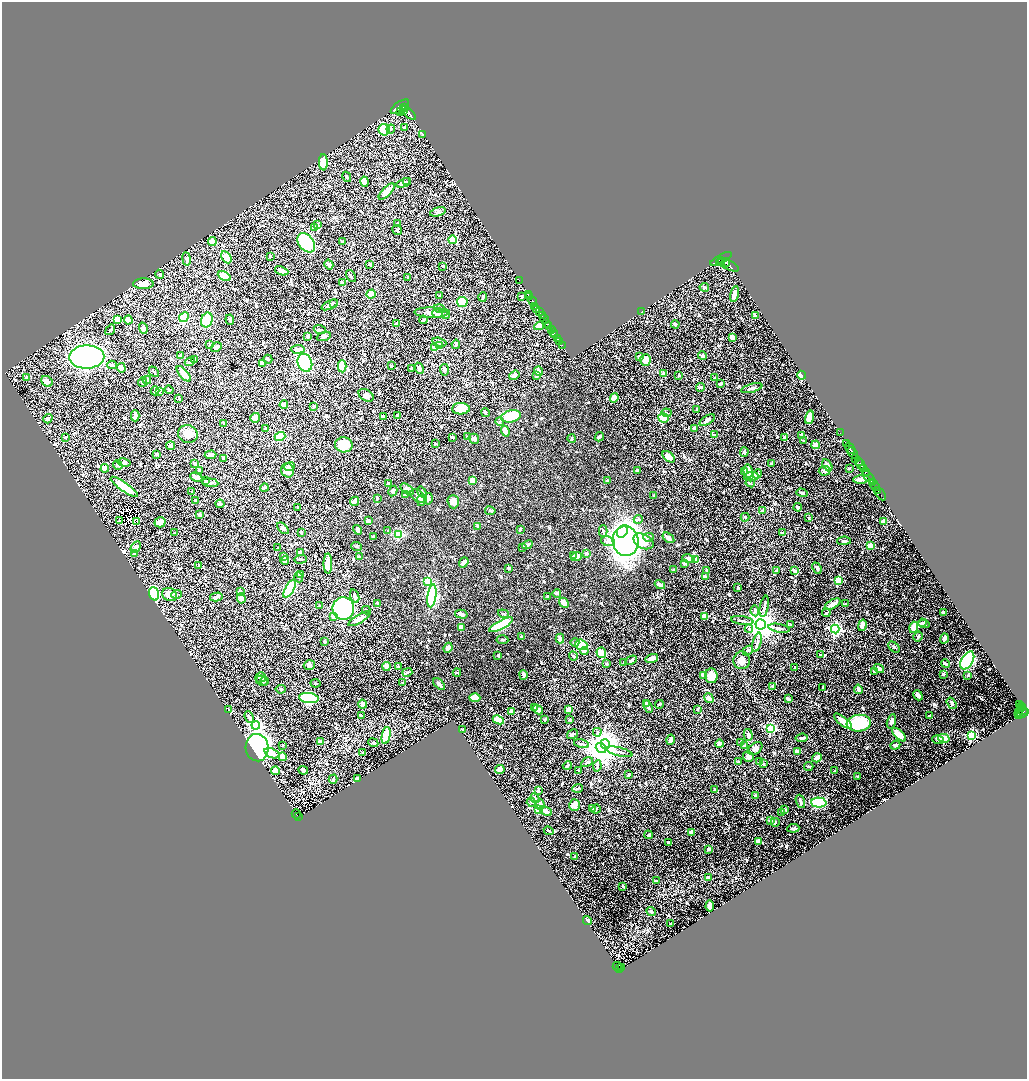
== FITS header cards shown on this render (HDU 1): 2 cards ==
NAXIS1  =                 2050
NAXIS2  =                 2154

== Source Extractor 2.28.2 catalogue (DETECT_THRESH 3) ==
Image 2050 x 2154 px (HDU 1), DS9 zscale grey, zoomed out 1/2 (1 PNG px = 2 x 2 image px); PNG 1029 x 1081 px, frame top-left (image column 2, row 2154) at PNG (2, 2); each listed source drawn as its Kron ellipse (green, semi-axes under 4 px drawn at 4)
Background 1.07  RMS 0.018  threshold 0.0534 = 3 sigma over >= 5 px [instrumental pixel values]
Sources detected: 910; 40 cannot appear on this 1/2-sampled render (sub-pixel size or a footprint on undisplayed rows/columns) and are neither listed nor drawn; of the other 870, the 500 brightest by FLUX_AUTO listed and drawn (370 fainter detections omitted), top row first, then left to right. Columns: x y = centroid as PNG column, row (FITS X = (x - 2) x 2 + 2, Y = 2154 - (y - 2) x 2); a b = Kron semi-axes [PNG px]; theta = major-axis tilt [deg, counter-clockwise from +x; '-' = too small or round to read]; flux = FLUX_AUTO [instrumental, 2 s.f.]
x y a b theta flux
400 107 10 4 35 6600
404 107 3 2 - 1300
404 110 4 2 - 930
401 112 2 1 - 440
408 113 10 4 -39 4300
405 128 4 3 - 5.3
391 129 4 4 - 6.2
384 130 6 5 - 110
423 135 3 3 - 6.1
323 162 8 4 -88 99
347 177 5 3 - 4.2
365 182 5 4 - 40
407 182 4 3 - 4.1
404 183 7 3 19 14
387 192 10 4 46 36
438 212 8 4 17 8.2
317 224 3 3 - 3.5
397 224 3 3 - 3.7
314 228 4 3 - 18
397 230 5 3 - 4.1
452 240 4 3 - 120
212 241 4 4 - 24
342 242 3 2 - 4.9
306 243 11 7 -51 220
270 256 2 2 - 4.5
226 257 6 4 -60 68
187 259 7 3 -81 13
721 259 12 4 28 3700
721 262 5 3 - 1100
726 262 4 3 - 1700
329 264 5 3 - 12
370 264 4 2 - 8
728 265 11 4 -25 4600
443 266 4 2 - 3.9
282 271 7 4 -21 17
160 274 4 3 - 5.4
224 276 7 3 -28 78
351 276 7 2 -58 3.6
407 277 3 2 - 3.7
519 280 2 1 - 43
342 283 4 3 - 8
143 284 10 5 0 40
704 287 5 3 - 4.6
371 294 5 4 - 25
528 294 4 1 - 380
734 294 8 3 78 13
440 296 3 2 - 3.4
522 296 3 2 - 3.5
529 296 4 2 - 1100
483 297 5 3 - 8.2
532 301 5 2 - 1500
462 302 5 5 - 110
333 303 3 3 - 3.7
330 305 9 4 23 13
535 306 3 2 - 110
440 309 6 4 -17 8.8
537 309 3 2 - 400
539 311 3 1 - 600
641 312 2 2 - 4.8
431 313 16 5 -2 23
438 313 5 4 - 10
446 314 5 3 - 7.5
542 315 3 2 - 570
755 315 4 2 - 6
184 317 5 4 - 130
117 319 3 3 - 33
545 319 5 2 - 510
128 320 4 4 - 30
207 320 7 5 69 80
230 320 5 3 - 7.8
423 320 4 3 - 4.8
397 324 3 3 - 14
547 324 3 3 - 1600
675 324 4 2 - 10
539 326 5 4 - 46
549 326 3 1 - 540
143 328 6 4 -71 11
110 330 6 2 53 3.8
320 330 6 3 -22 5.5
551 330 2 2 - 860
553 333 3 2 - 810
555 335 2 1 - 490
308 336 3 3 - 8.6
324 336 7 4 19 10
732 337 4 3 - 19
557 338 4 2 - 240
439 342 7 4 -17 11
560 342 2 1 - 120
456 344 4 3 - 4
210 345 3 3 - 3.5
440 345 4 3 - 8.5
562 345 2 1 - 43
216 347 6 3 31 11
435 347 3 2 - 69
298 349 7 3 4 19
181 355 4 3 - 9.2
703 356 4 3 - 8.9
87 357 17 11 1 2800
639 357 4 3 - 4.6
268 359 4 3 - 3.6
195 360 3 2 - 3.6
645 360 6 5 - 41
190 362 5 2 - 6.7
305 363 9 7 -69 210
262 364 4 3 - 23
112 365 5 4 - 5.8
342 366 6 3 -87 100
391 366 2 2 - 4.5
121 368 5 4 - 30
411 368 2 2 - 7.4
419 368 6 4 -62 12
445 370 6 3 -83 7.4
539 371 4 3 - 16
154 372 6 2 -47 4.1
184 374 9 3 -50 63
664 374 4 3 - 16
514 375 5 4 - 14
679 375 2 2 - 4
802 375 4 3 - 85
537 376 4 3 - 5.3
27 377 3 3 - 14
715 378 3 3 - 5.4
147 380 4 3 - 4
47 381 6 5 - 21
142 382 5 4 - 6.7
720 384 4 2 - 8.3
700 387 4 3 - 5.3
752 388 11 3 15 10
169 390 4 3 - 3.9
155 391 4 3 - 7.9
160 391 3 3 - 4.7
366 395 8 5 -31 15
614 398 5 4 - 33
179 399 3 2 - 6.1
284 405 4 3 - 27
314 406 3 3 - 7.3
461 409 9 5 1 85
697 409 3 2 - 7.4
485 413 4 2 - 7.3
666 413 5 3 - 5.7
135 416 6 3 -89 16
383 416 3 3 - 5.9
398 416 3 2 - 7.2
511 416 10 6 13 61
809 417 7 3 75 44
255 418 5 4 - 17
663 418 5 4 - 41
48 419 5 4 - 6.8
707 420 8 3 31 11
500 421 4 3 - 3.8
224 423 3 3 - 5.9
265 428 4 3 - 4.3
694 428 3 3 - 10
505 431 5 3 - 36
840 433 2 1 - 33
188 434 10 8 -18 39
714 435 4 3 - 6.6
280 436 5 3 - 110
802 436 2 2 - 24
65 437 3 2 - 3.5
452 437 3 3 - 4.9
467 437 4 3 - 3.4
599 437 5 2 - 7.8
785 437 2 2 - 6.4
474 439 5 5 - 12
572 439 4 3 - 4.7
804 441 4 3 - 3.8
846 443 3 2 - 110
435 444 3 3 - 3.5
344 445 9 7 -6 89
816 445 4 4 - 22
170 446 4 3 - 11
850 448 6 2 -56 1100
744 452 5 3 - 7.1
853 453 6 2 -48 1400
157 454 4 3 - 7.1
211 455 6 3 3 14
669 457 7 4 -40 36
224 459 3 2 - 9.6
856 459 3 2 - 130
124 462 7 4 -11 5.8
858 462 2 2 - 450
195 463 2 2 - 8.9
771 464 3 2 - 4.3
860 464 5 2 - 510
118 465 5 4 - 5.2
827 465 7 4 -60 10
290 466 5 4 - 11
105 468 4 4 - 25
863 468 4 2 - 440
849 469 2 2 - 4.2
200 470 4 3 - 6.2
288 470 7 6 - 32
638 471 3 2 - 13
748 471 6 4 -80 39
824 471 5 4 - 7.8
865 471 3 2 - 280
744 472 4 3 - 9.3
757 474 5 3 - 7.3
867 474 2 1 - 220
196 477 6 4 -24 20
751 477 7 4 6 31
869 477 8 2 -48 1900
861 479 8 3 7 25
473 480 3 3 - 44
206 481 4 3 - 4.9
607 481 3 2 - 6.2
872 482 3 2 - 630
210 483 8 3 -7 6.9
389 483 3 2 - 5.5
750 483 5 3 - 3.8
874 485 6 2 -53 800
124 487 16 4 -36 78
264 488 4 3 - 7.8
407 489 8 4 -39 19
393 491 5 3 - 6
878 491 3 1 - 260
192 492 3 3 - 5
422 492 6 3 -56 4.9
802 493 6 3 -17 8.1
880 494 7 1 -57 190
405 495 2 2 - 7.9
654 495 3 2 - 4.2
419 496 9 5 -35 14
377 498 3 2 - 4.5
428 499 6 3 80 10
196 501 3 2 - 5.1
354 501 5 3 - 35
421 501 5 3 - 6
453 502 7 6 - 25
220 504 4 2 - 11
798 507 4 3 - 7.4
298 508 2 2 - 4.6
490 511 5 3 - 4.8
763 511 4 3 - 7.9
200 515 4 3 - 3.4
745 517 4 3 - 3.7
809 518 3 2 - 5.4
638 519 4 4 - 6.8
120 521 2 2 - 3.8
137 521 2 1 - 11
368 521 2 2 - 36
884 521 4 3 - 22
160 522 5 5 - 33
478 526 4 3 - 3.4
283 528 7 4 -45 9.3
520 529 4 2 - 3.7
358 530 5 4 - 15
388 531 3 3 - 3.8
603 531 6 3 -89 3.7
301 532 3 3 - 6.4
622 532 6 5 - 87
174 533 2 2 - 4.3
782 533 3 2 - 3.6
399 534 4 3 - 79
373 536 3 2 - 6
648 537 5 3 - 7.7
668 538 6 3 -37 14
608 541 7 5 -12 12
626 541 15 13 -85 1500
643 541 10 7 -27 52
844 541 6 3 2 8.1
528 545 5 3 - 7.5
357 546 5 3 - 3.6
871 546 4 3 - 59
136 547 6 4 59 13
523 547 3 3 - 4.8
278 548 2 2 - 3.9
300 552 3 2 - 5.4
586 553 4 3 - 7.6
135 554 4 3 - 7.2
573 555 4 3 - 4.4
359 556 2 2 - 14
576 556 5 4 - 18
284 557 4 3 - 13
300 559 6 3 2 5.4
688 559 6 4 -13 16
285 560 4 4 - 16
696 560 4 3 - 23
464 562 5 4 - 10
328 563 10 4 -90 42
685 563 2 2 - 19
199 565 3 2 - 5.3
509 568 3 3 - 8.4
817 568 6 3 -67 6.7
674 570 4 3 - 5.4
707 570 3 2 - 8.6
777 570 3 2 - 6.7
795 571 3 2 - 20
300 574 3 3 - 10
299 577 5 3 - 3.8
705 577 3 3 - 6.8
838 580 4 3 - 160
428 581 3 3 - 140
660 585 5 3 - 16
738 587 3 2 - 7.2
290 589 10 4 60 270
240 591 3 3 - 4.3
557 593 4 3 - 7
154 594 7 5 -72 150
177 594 5 4 - 5.3
169 595 8 6 -27 35
355 596 7 3 -72 12
432 596 11 4 81 380
548 596 3 3 - 5.3
216 597 6 3 14 11
241 598 5 3 - 22
377 603 3 3 - 4.9
564 603 5 3 - 30
833 604 9 3 30 25
845 604 3 3 - 3.4
319 606 3 2 - 4.4
764 606 11 3 78 7.7
343 608 11 11 - 730
366 610 4 3 - 4
755 611 5 4 - 6.4
943 612 4 2 - 6.4
826 613 4 2 - 5
461 614 6 3 -14 11
503 614 5 3 - 5.4
334 616 2 2 - 13
704 616 4 3 - 24
360 619 12 4 31 25
742 621 11 3 -9 7.6
922 623 4 3 - 4
761 624 5 5 - 6000
924 624 6 3 -8 5.3
501 625 13 4 28 210
791 625 3 2 - 3.8
862 625 6 3 74 11
461 627 3 3 - 25
914 627 6 3 75 45
779 628 11 3 -10 8.1
749 629 4 4 - 6.3
835 629 4 4 - 750
522 637 4 3 - 3.8
918 637 5 3 - 5.9
944 638 5 3 - 19
560 639 5 4 - 11
502 640 6 3 -4 4.3
324 642 3 3 - 5.2
757 642 10 4 76 9.2
575 643 4 3 - 7.8
581 645 6 5 - 160
894 647 7 3 -43 6.4
448 648 5 4 - 15
584 651 4 4 - 4.7
748 651 5 4 - 5.9
601 653 5 5 - 35
498 655 2 2 - 3.9
821 655 2 2 - 14
573 656 4 3 - 5.9
652 659 6 4 15 15
631 660 6 3 29 7.5
742 660 9 8 - 29
967 660 10 5 60 440
624 663 4 2 - 8.2
607 664 4 2 - 3.7
945 664 4 2 - 8.9
309 665 5 5 - 11
386 666 4 3 - 28
398 666 4 3 - 3.6
795 667 2 2 - 3.4
879 669 5 3 - 18
874 671 3 3 - 7.6
407 672 5 3 - 4.4
457 673 4 2 - 3.8
943 674 3 3 - 6
523 675 5 3 - 8.2
968 675 4 3 - 4
703 676 3 3 - 23
711 676 7 6 - 50
261 677 5 5 - 5.9
262 681 6 5 - 9.8
265 681 4 3 - 4
315 683 5 3 - 3.4
402 683 3 2 - 3.6
439 684 7 3 -46 16
772 686 4 3 - 4.3
823 687 3 2 - 4.6
281 689 5 3 - 4.5
858 689 5 4 - 8.2
918 695 5 3 - 15
309 698 10 5 -7 350
475 698 5 3 - 44
709 698 5 4 - 13
788 699 4 2 - 8.4
646 703 3 3 - 6
952 703 6 4 -55 5.9
362 704 4 4 - 16
659 704 4 2 - 4.6
1019 704 3 2 - 240
534 707 4 3 - 4.3
648 707 6 3 -70 15
1022 707 2 1 - 97
1021 708 3 1 - 230
569 709 4 3 - 23
698 709 2 2 - 5.3
229 710 4 2 - 3.5
538 710 5 4 - 12
511 711 3 2 - 14
1023 711 5 2 - 750
1018 713 3 2 - 67
1022 713 6 2 34 450
1019 715 4 3 - 200
361 716 2 2 - 6.4
929 716 4 2 - 5.1
249 717 6 4 -68 9.4
545 719 3 2 - 4
498 720 6 3 -24 53
570 720 3 2 - 6.2
843 721 11 3 -38 49
891 721 7 4 75 13
859 723 12 8 6 160
256 725 4 4 - 770
771 728 3 3 - 290
462 730 3 2 - 5.7
597 732 4 3 - 4.8
572 734 6 3 31 7.3
386 735 9 3 79 75
748 735 6 3 -75 15
899 735 9 3 -45 54
971 736 3 3 - 370
802 738 6 2 6 9.2
944 738 6 4 -15 36
670 740 5 3 - 16
938 740 6 3 -18 5
320 741 3 2 - 11
740 742 2 2 - 4
373 743 5 3 - 5.7
581 744 7 3 -13 6.4
605 744 5 4 - 2600
719 744 4 3 - 14
283 745 4 3 - 3.5
744 745 3 3 - 4.2
895 745 5 4 - 8.7
257 748 14 11 -86 1000
601 748 5 4 - 4900
755 748 8 5 37 21
797 751 3 2 - 26
619 752 13 3 -14 9.5
272 753 8 4 -21 31
363 753 3 3 - 9.7
283 757 4 3 - 20
748 757 5 5 - 17
817 758 5 3 - 21
587 762 6 3 30 8.1
738 762 3 2 - 6.5
760 762 4 3 - 8.1
763 764 3 3 - 5.7
567 766 5 3 - 5.1
597 766 6 4 82 6.2
809 766 5 2 - 3.7
500 769 5 4 - 17
303 770 5 3 - 11
579 770 3 2 - 4
275 771 4 4 - 25
834 771 3 2 - 3.8
628 775 3 3 - 5.6
858 777 2 2 - 6.9
333 779 4 3 - 5.5
357 779 4 3 - 14
578 788 5 2 - 5.2
714 790 3 3 - 3.7
539 791 3 3 - 6.1
755 795 3 2 - 6.1
535 798 5 4 - 5.3
800 801 7 3 -70 11
531 802 5 3 - 4.6
819 803 7 5 -2 140
540 804 5 4 - 16
574 805 6 5 - 26
593 808 4 3 - 7.2
539 809 3 3 - 120
596 809 5 3 - 3.6
785 810 4 3 - 4.7
546 811 6 4 -24 15
782 813 2 2 - 4.2
296 814 4 1 - 140
298 817 3 3 - 200
770 821 3 3 - 18
775 822 4 3 - 4
793 828 6 2 6 5.7
549 831 5 2 - 4.8
691 832 4 3 - 16
648 835 4 2 - 4.8
758 841 4 3 - 11
668 842 3 2 - 4.3
709 849 3 2 - 8.4
575 857 2 2 - 6.1
709 877 4 3 - 10
657 881 3 2 - 5.5
623 886 3 2 - 7.1
710 906 5 3 - 46
651 911 5 3 - 6.2
587 920 5 2 - 11
671 923 3 2 - 5.6
617 966 5 1 - 150
622 967 2 1 - 12
619 969 3 2 - 180
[370 fainter detections neither listed nor drawn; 40 sub-pixel or undisplayed-footprint detections neither listed nor drawn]